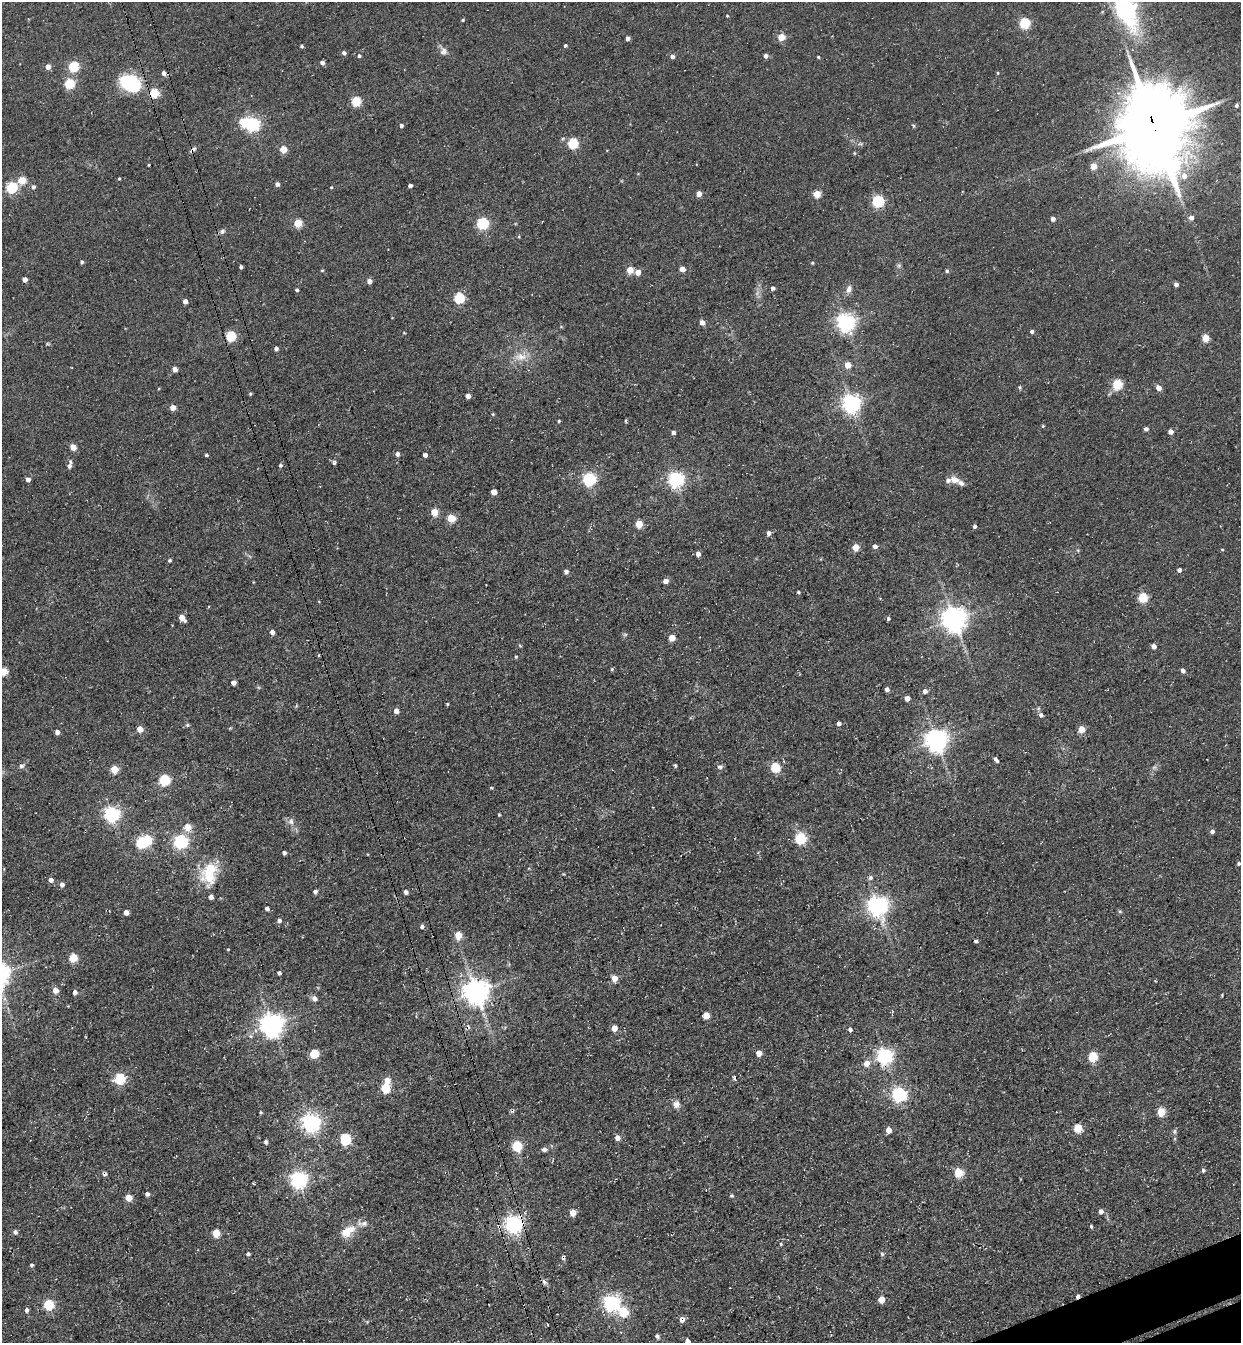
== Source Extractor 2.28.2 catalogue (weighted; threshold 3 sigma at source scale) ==
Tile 6 of 4 x 4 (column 2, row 2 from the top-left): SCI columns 1551-2789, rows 2747-4087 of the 5451 x 5491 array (HDU 1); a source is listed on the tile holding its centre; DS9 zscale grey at full resolution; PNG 1243 x 1345 px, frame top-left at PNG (2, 2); no overlay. Shown black and unused: <1% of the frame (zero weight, under 3 of 4 exposures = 7% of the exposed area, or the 3 px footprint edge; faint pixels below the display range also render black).
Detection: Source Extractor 2.28.2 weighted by HDU 2 'WHT'; one run over the whole footprint, this tile lists its part. Background 0.0858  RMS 0.014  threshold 0.0635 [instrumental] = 3 sigma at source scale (4.5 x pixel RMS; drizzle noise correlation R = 1.50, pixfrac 1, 0.05/0.05 arcsec/px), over >= 5 px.
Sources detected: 244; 1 inside a brighter object's white glare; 4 cosmic-ray / hot-pixel residue — not listed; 4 inside a brighter listed object's ellipse — not listed separately; the other 235 listed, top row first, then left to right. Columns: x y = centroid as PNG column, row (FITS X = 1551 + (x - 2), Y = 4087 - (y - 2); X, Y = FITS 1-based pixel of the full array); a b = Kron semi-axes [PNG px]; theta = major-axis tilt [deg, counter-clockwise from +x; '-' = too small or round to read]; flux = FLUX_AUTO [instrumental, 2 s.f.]
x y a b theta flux
1126 10 39 18 -67 190
727 16 3 3 - 1.1
463 20 4 3 - 1.6
1024 23 5 5 - 100
781 37 5 4 - 35
628 38 4 4 - 5.3
302 46 3 3 - 2.2
565 46 3 3 - 2.5
444 51 10 9 - 6.4
344 53 4 4 - 3.9
359 56 4 4 - 2.8
672 56 5 5 - 4
766 56 4 4 - 5.3
818 57 3 3 - 1.5
322 63 4 4 - 5.1
48 67 5 4 - 9.7
73 67 5 5 - 80
164 73 5 5 - 5.6
997 73 4 3 - 1.3
130 83 20 14 -26 100
69 84 5 5 - 84
154 93 5 5 - 79
356 101 5 5 - 85
1236 106 5 4 - 2.8
242 122 6 5 - 28
251 124 6 6 - 340
401 126 5 4 - 3
914 126 5 3 - 1.6
1154 126 25 20 -79 15000
573 143 5 5 - 96
860 144 6 4 17 2.2
193 150 10 5 46 4.2
283 150 5 4 - 31
854 153 4 4 - 1.3
148 165 3 2 - 1.2
1093 166 5 4 - 20
1184 176 8 7 - 10
119 179 3 3 - 1.5
22 180 5 4 - 41
277 184 4 4 - 4.8
410 186 4 3 - 4.4
11 187 5 5 - 130
33 187 6 5 - 3
331 187 3 3 - 1.1
699 194 4 4 - 14
817 194 5 4 - 33
878 201 5 5 - 170
1191 218 4 4 - 6.6
1053 219 4 4 - 6.5
298 223 5 5 - 45
482 224 5 5 - 150
222 231 7 6 - 3.4
519 237 4 4 - 1.4
82 262 4 3 - 2.8
812 263 4 3 - 1.5
241 267 4 3 - 2.7
682 269 4 4 - 14
322 270 4 3 - 1.4
630 270 5 5 - 24
947 271 5 4 - 2.6
638 272 5 5 - 12
25 279 4 4 - 8
369 281 4 4 - 8.7
1176 284 4 4 - 4.8
773 288 4 4 - 3.7
849 289 10 7 69 6.7
297 290 4 3 - 2.6
459 298 5 5 - 100
185 301 4 4 - 8.4
702 323 5 4 - 9.2
845 323 6 6 - 650
1032 331 4 4 - 3.8
404 333 5 3 - 1.1
230 336 5 5 - 92
1205 338 5 4 - 36
276 348 4 4 - 4
521 357 18 9 -2 15
847 365 5 5 - 17
174 369 4 4 - 8.9
1117 384 5 5 - 87
1020 387 6 3 -82 1.6
1158 388 5 5 - 11
250 394 4 4 - 1.8
468 396 4 4 - 8.7
851 403 6 6 - 670
172 408 4 4 - 15
493 414 4 4 - 1.5
559 421 3 3 - 1.7
625 421 4 3 - 1.9
1043 426 4 4 - 1.5
1146 429 4 4 - 4.4
1170 432 4 4 - 9
673 433 4 4 - 4.7
73 447 4 4 - 18
397 454 5 5 - 4.7
206 455 4 3 - 2
425 455 4 4 - 5.7
334 463 5 4 - 2.7
280 465 5 4 - 2.4
69 466 7 5 68 5.7
589 479 6 6 - 220
675 479 6 6 - 390
28 480 4 4 - 6.2
954 480 10 7 -15 11
494 492 4 4 - 16
434 512 5 5 - 35
451 518 5 5 - 47
639 524 5 4 - 37
974 526 4 4 - 3.3
769 533 5 4 - 5.1
875 546 4 4 - 5.7
856 547 5 4 - 25
1222 549 5 3 - 1.2
698 554 4 4 - 7.3
170 560 4 4 - 2.3
1179 570 4 4 - 5.2
566 572 5 5 - 4.3
665 581 4 4 - 8.9
798 592 3 3 - 2.1
1143 598 5 5 - 74
182 618 6 4 -40 13
888 619 5 4 - 2.4
954 619 8 7 - 1400
272 632 4 4 - 7.5
625 634 6 4 -18 1.8
672 638 5 4 - 21
1154 646 4 4 - 7.9
516 657 4 4 - 1.4
612 669 5 4 - 1.7
1183 671 4 4 - 5.5
3 672 5 5 - 45
233 683 4 4 - 6.8
887 689 4 4 - 5
925 691 5 5 - 6.3
907 698 4 4 - 9.4
447 704 4 4 - 1.5
396 711 5 5 - 7.7
1041 715 5 5 - 4.6
839 724 4 4 - 5.8
187 725 5 4 - 2.2
140 729 5 4 - 17
1081 729 5 4 - 26
57 732 5 4 - 5.9
936 740 7 7 - 1100
996 759 7 4 -54 4.2
675 765 5 3 - 2
21 766 7 6 - 3.6
720 767 7 5 4 3.9
775 767 5 5 - 83
114 769 5 5 - 36
164 780 5 5 - 120
111 814 6 6 - 380
499 815 3 3 - 1.4
291 821 10 7 85 6
188 827 6 6 - 20
1212 831 5 5 - 3.6
800 839 5 5 - 120
180 842 6 6 - 300
141 843 5 5 - 140
284 853 4 4 - 4
1238 863 4 4 - 2.6
209 875 27 17 80 57
870 878 6 6 - 3.4
51 880 5 5 - 6
62 884 5 4 - 6.4
315 892 4 4 - 4.1
406 892 4 4 - 5.2
877 906 7 7 - 840
267 909 4 4 - 4.7
126 912 4 4 - 8.4
279 921 5 5 - 3.3
422 927 5 4 - 3.3
458 935 5 5 - 29
976 941 4 4 - 2.8
228 949 4 2 - 0.99
73 958 5 5 - 50
279 973 4 4 - 2.8
614 978 5 4 - 20
55 990 5 5 - 14
75 992 5 5 - 4.4
476 992 8 8 - 1500
314 998 6 5 - 7.5
706 1015 5 5 - 23
271 1025 7 7 - 1300
614 1028 5 4 - 15
850 1030 5 4 - 3.8
759 1053 5 5 - 10
314 1054 5 5 - 65
884 1056 6 6 - 440
1093 1057 5 5 - 80
867 1063 8 8 - 10
119 1079 5 5 - 140
387 1081 5 5 - 18
385 1088 5 5 - 77
899 1094 6 6 - 300
676 1104 9 8 - 7.9
261 1112 4 3 - 1.5
1161 1112 5 5 - 47
311 1123 7 7 - 580
1078 1128 5 5 - 57
889 1130 5 5 - 12
1175 1131 8 4 -82 2.6
617 1138 5 5 - 9.3
345 1139 5 5 - 140
266 1142 4 4 - 3.5
517 1146 5 5 - 95
544 1149 7 5 4 4
1203 1170 5 4 - 2.7
958 1172 5 5 - 63
298 1180 6 6 - 530
147 1194 4 4 - 5
732 1196 4 4 - 2
129 1198 5 5 - 23
1101 1211 5 4 - 7.4
573 1213 5 4 - 18
513 1224 6 6 - 570
499 1226 6 5 - 4.1
1091 1226 5 3 - 1.9
347 1231 21 11 35 25
15 1232 5 5 - 3.9
216 1233 5 5 - 40
781 1244 4 3 - 1.3
248 1254 5 4 - 2.6
882 1254 5 5 - 2.4
31 1265 4 4 - 2.6
544 1282 9 5 -45 3.8
881 1299 5 4 - 24
611 1303 6 6 - 450
48 1305 5 5 - 100
26 1310 4 4 - 4.6
623 1312 6 5 - 82
682 1319 6 5 - 7.7
547 1324 3 2 - 1.1
657 1336 6 4 -47 3.4
687 1341 5 4 - 9.2
Overlapping masked pixels (flux is a lower limit): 7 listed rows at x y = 154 93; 1154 126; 193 150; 884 1056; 513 1224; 499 1226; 682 1319
Isophote crosses this tile's border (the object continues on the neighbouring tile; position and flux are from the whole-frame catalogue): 3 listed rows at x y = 1126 10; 3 672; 687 1341